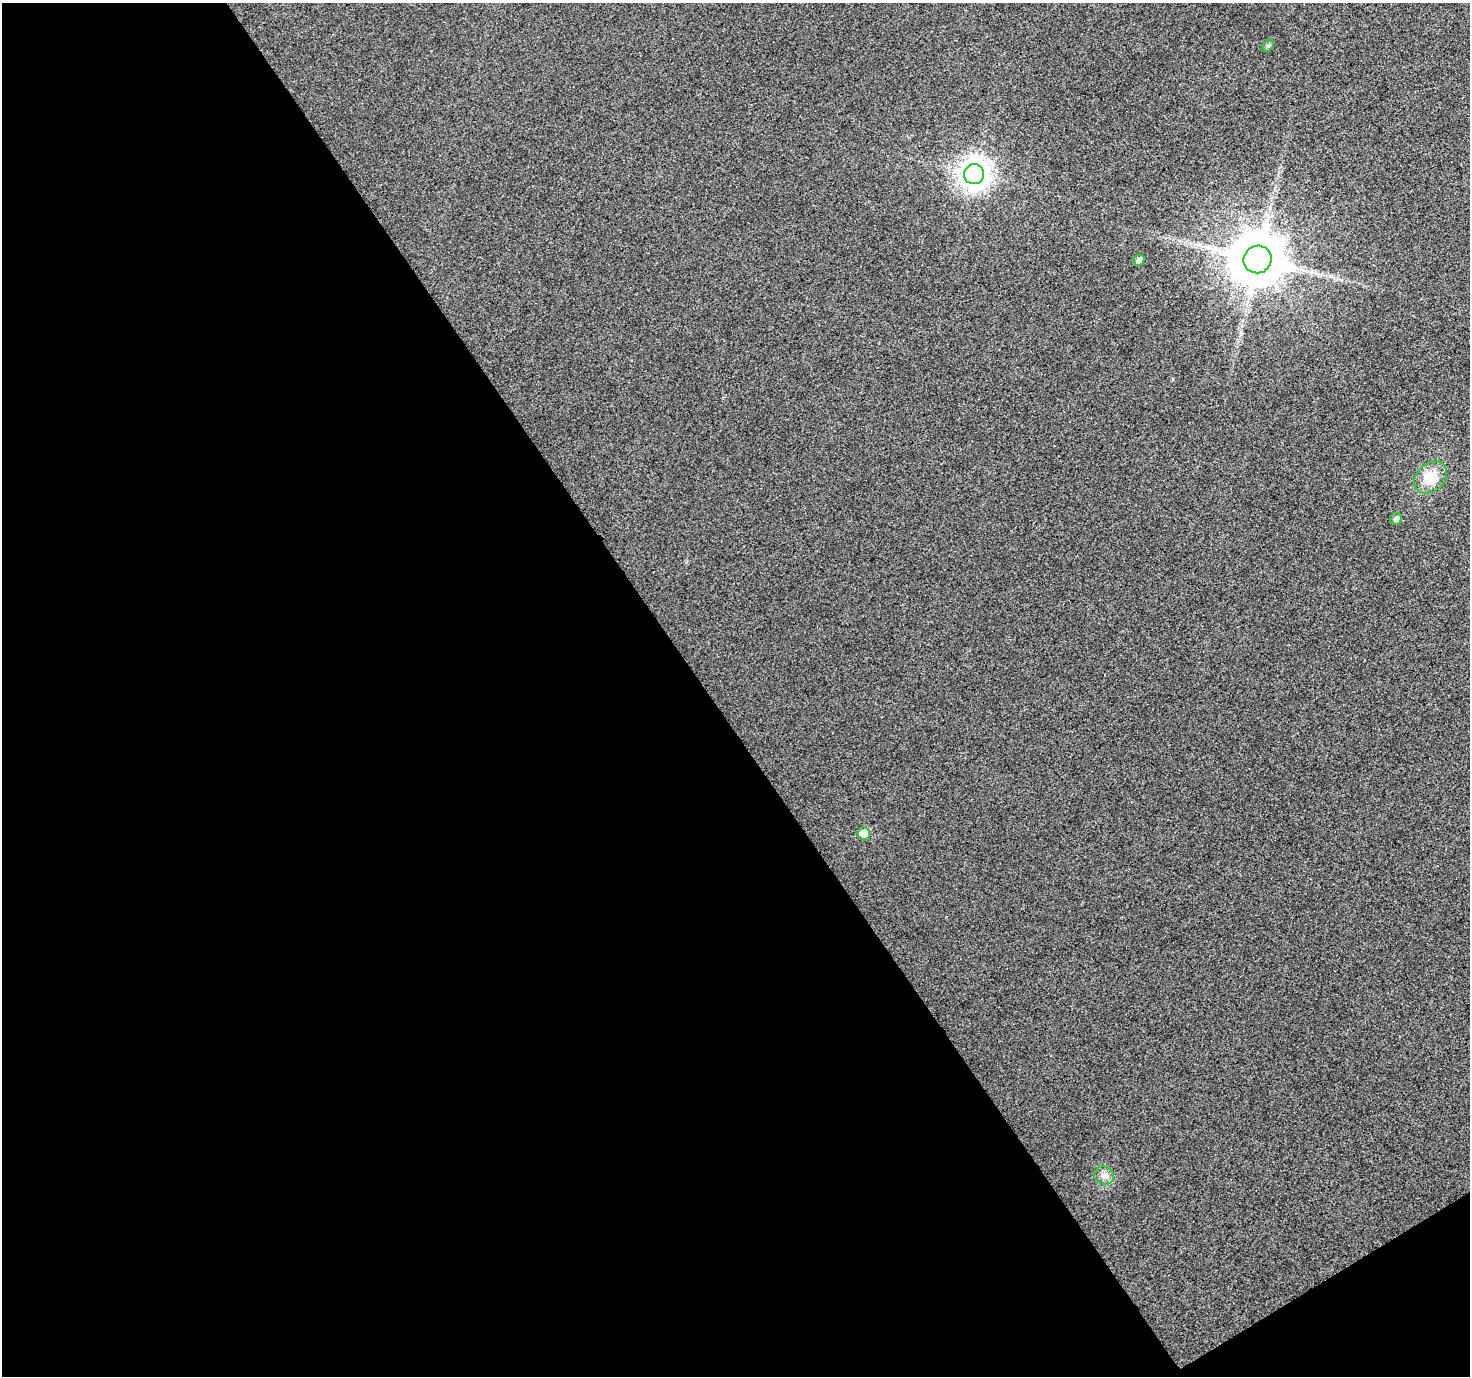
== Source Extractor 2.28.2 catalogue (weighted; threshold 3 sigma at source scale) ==
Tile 3 of 2 x 2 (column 1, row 2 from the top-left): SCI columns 1-1468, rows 69-1442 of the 2940 x 2902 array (HDU 1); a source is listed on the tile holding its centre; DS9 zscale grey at full resolution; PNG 1472 x 1378 px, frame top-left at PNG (2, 3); each listed source drawn as its Kron ellipse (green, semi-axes under 4 px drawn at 4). Shown black and unused: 49% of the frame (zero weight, under 3 of 4 exposures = <1% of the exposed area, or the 3 px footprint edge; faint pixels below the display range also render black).
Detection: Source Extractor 2.28.2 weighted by HDU 2 'WHT'; one run over the whole footprint, this tile lists its part. Background 0.0124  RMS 0.011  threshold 0.0494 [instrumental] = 3 sigma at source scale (4.5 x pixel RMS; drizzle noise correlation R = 1.50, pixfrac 1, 0.0396/0.0396 arcsec/px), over >= 5 px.
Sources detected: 9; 1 long thin detection or spike segment (spike, bleed or trail) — neither listed nor drawn; the other 8 listed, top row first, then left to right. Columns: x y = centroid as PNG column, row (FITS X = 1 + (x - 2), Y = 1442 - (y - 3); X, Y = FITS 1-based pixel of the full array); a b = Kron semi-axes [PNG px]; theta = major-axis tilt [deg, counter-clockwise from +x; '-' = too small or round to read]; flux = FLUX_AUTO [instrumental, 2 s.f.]
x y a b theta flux
1268 46 6 5 - 2.3
974 174 10 10 - 1200
1258 259 14 13 - 5500
1139 260 6 5 - 4.3
1430 477 18 13 44 22
1396 519 6 6 - 3.6
864 833 6 6 - 25
1104 1176 10 9 - 6.2